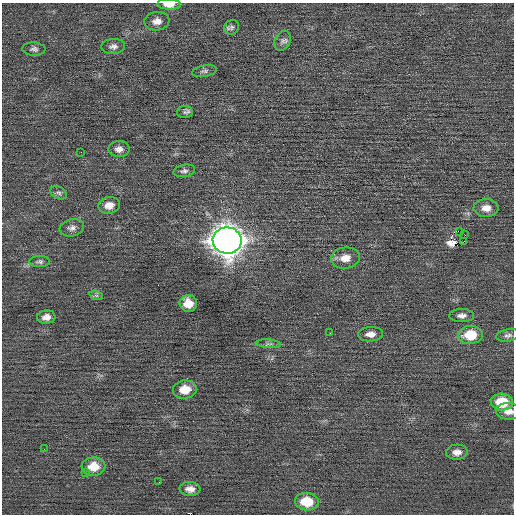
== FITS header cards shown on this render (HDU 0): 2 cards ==
NAXIS1  =                  512 / Axis length
NAXIS2  =                  512 / Axis length

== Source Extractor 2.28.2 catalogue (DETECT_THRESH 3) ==
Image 512 x 512 px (HDU 0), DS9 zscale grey, 1 PNG px = 1 image px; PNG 516 x 516 px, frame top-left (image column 1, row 512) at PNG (2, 3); each listed source drawn as its Kron ellipse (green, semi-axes under 4 px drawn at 4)
Background 0.0534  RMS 0.73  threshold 2.18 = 3 sigma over >= 5 px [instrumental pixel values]
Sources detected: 42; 2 with non-positive FLUX_AUTO (blend fragments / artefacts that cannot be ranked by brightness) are neither listed nor drawn; the other 40 listed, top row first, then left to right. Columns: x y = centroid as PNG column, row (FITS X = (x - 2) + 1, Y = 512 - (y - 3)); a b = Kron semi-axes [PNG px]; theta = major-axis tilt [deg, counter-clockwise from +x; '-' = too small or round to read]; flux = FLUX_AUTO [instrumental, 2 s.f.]
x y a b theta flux
169 4 12 5 -2 480
157 21 12 9 6 350
232 27 8 7 - 130
283 41 10 7 62 180
113 46 12 7 3 220
34 49 11 6 -4 160
204 71 12 5 9 140
185 112 8 6 -1 120
119 149 10 8 0 260
81 152 2 2 - 44
184 171 11 6 11 150
59 193 9 6 -29 140
109 205 11 8 12 400
486 208 12 9 -2 430
72 228 12 8 14 250
460 231 4 2 - 4800
465 235 3 2 - 45
227 241 14 13 - 75000
464 241 2 2 - 16
345 258 14 10 7 530
40 261 10 5 1 120
96 295 7 4 -19 95
188 303 8 8 - 590
462 316 12 6 -1 250
46 317 9 6 6 290
330 333 3 2 - 49
370 334 12 7 2 330
470 335 12 9 4 1300
508 335 12 6 10 160
268 344 13 3 -5 130
185 389 12 9 6 710
502 402 11 8 -3 1400
509 411 12 8 -4 380
44 449 2 2 - 110
457 452 11 7 4 330
93 466 12 9 2 800
85 473 3 2 - 110
159 482 2 2 - 25
190 489 10 7 -5 320
307 502 12 9 -4 1300
At the frame edge (FLAGS 8, measured only in part): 2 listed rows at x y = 169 4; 509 411
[2 non-positive-flux detections neither listed nor drawn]